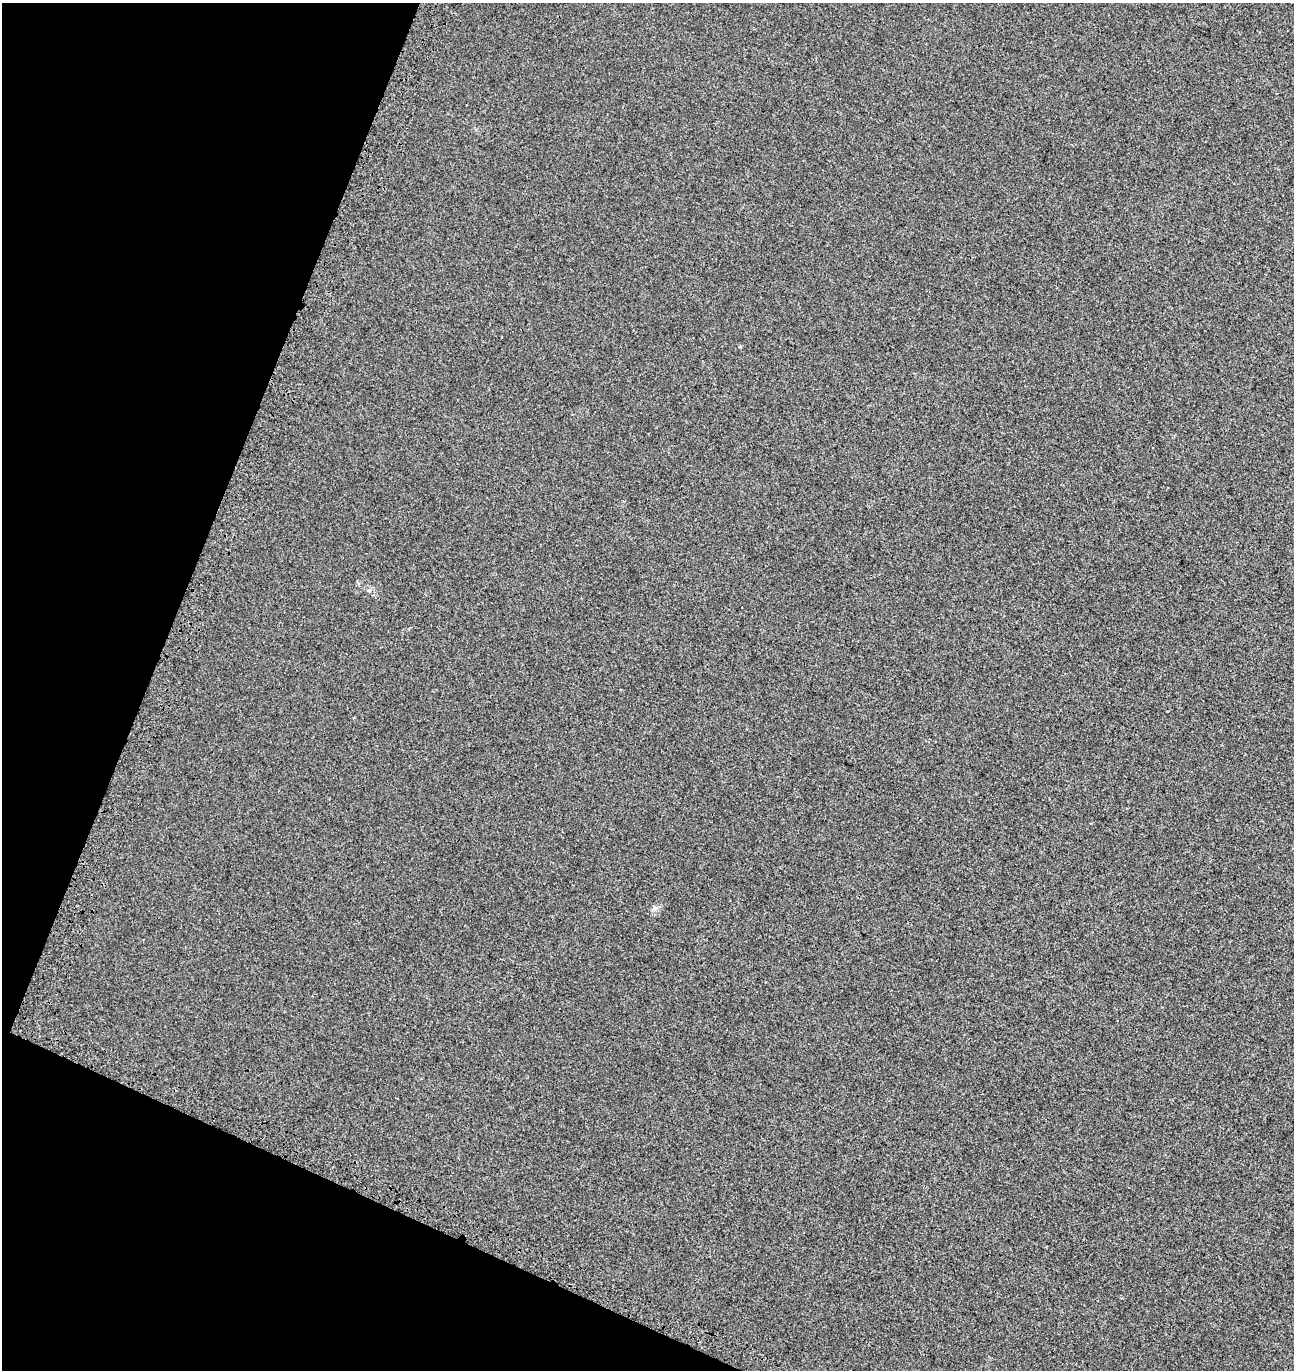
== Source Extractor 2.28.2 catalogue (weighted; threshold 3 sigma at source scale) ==
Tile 9 of 4 x 4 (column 1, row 3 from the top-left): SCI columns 327-1618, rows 1514-2881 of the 5884 x 5755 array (HDU 1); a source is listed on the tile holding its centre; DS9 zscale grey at full resolution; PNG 1296 x 1372 px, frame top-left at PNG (2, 3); no overlay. Shown black and unused: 20% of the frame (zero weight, under 3 of 4 exposures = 9% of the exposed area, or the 3 px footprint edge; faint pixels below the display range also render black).
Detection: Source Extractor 2.28.2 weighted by HDU 2 'WHT'; one run over the whole footprint, this tile lists its part. Background 8.24e-04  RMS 0.0037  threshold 0.0166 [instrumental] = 3 sigma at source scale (4.5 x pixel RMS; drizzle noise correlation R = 1.50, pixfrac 1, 0.0396/0.0396 arcsec/px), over >= 5 px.
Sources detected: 3; all 3 listed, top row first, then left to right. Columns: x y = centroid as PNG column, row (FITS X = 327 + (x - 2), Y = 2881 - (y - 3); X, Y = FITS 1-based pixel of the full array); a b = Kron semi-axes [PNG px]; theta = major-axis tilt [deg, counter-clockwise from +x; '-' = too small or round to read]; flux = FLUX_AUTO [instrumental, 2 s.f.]
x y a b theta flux
740 347 5 3 - 0.29
369 591 6 4 0 0.52
654 908 6 6 - 0.91